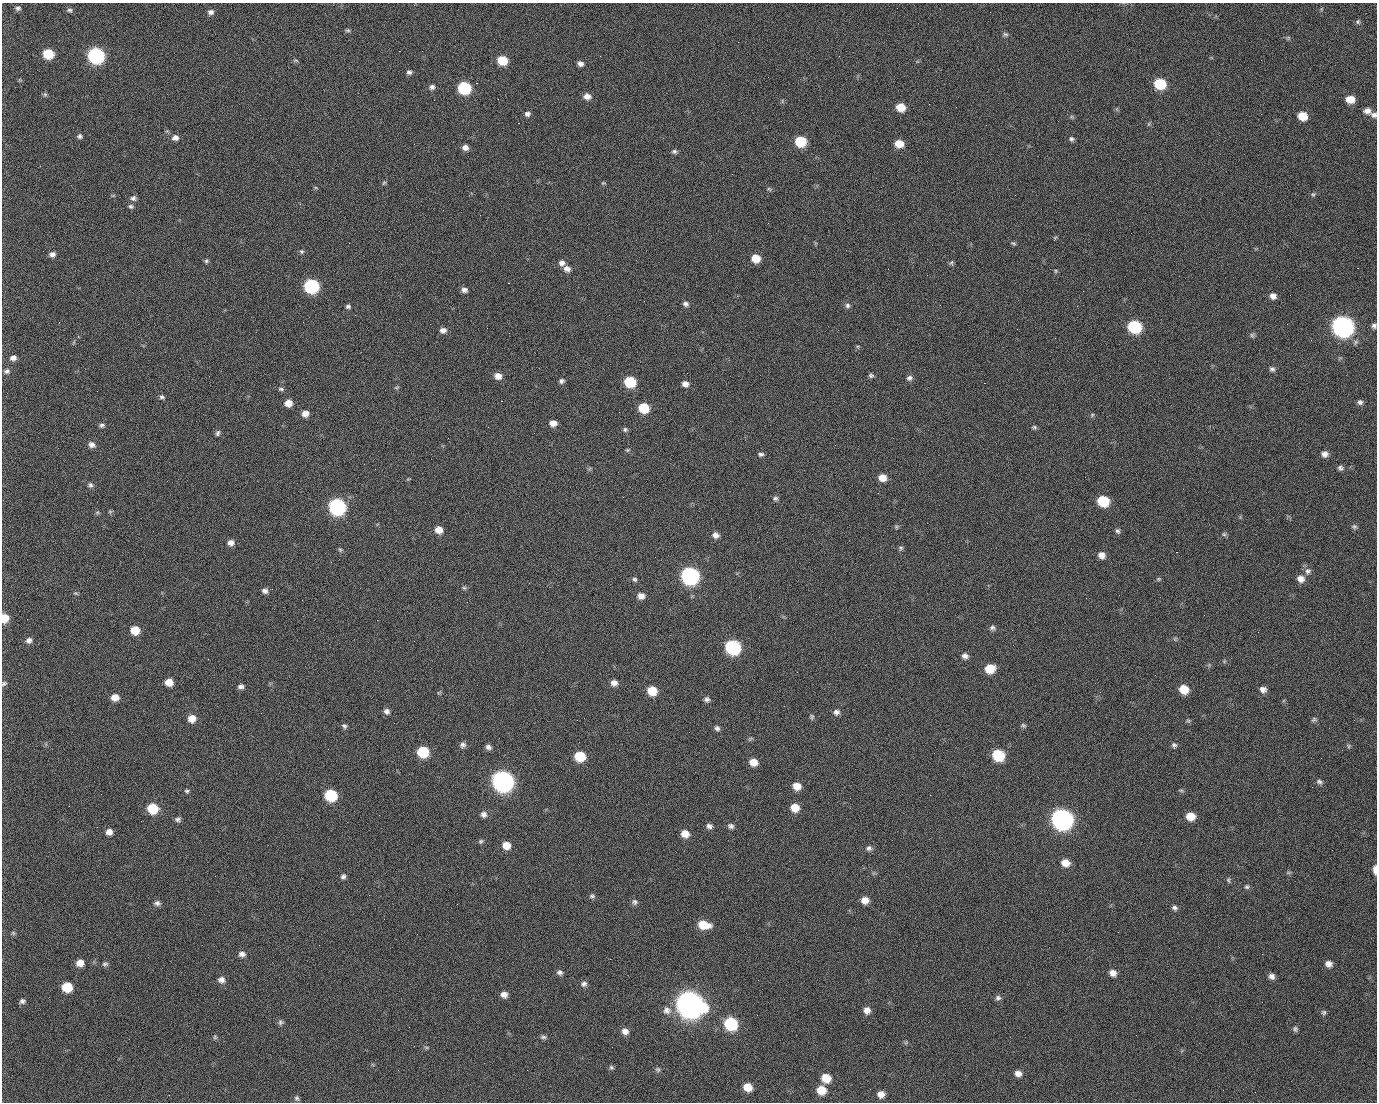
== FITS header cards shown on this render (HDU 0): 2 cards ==
NAXIS1  =                 1375 / length of data axis 1
NAXIS2  =                 1100 / length of data axis 2

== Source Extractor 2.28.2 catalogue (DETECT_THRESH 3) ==
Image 1375 x 1100 px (HDU 0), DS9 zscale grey, 1 PNG px = 1 image px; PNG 1379 x 1104 px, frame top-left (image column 1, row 1100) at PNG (2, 3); no overlay
Background 1460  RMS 29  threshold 86.8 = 3 sigma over >= 5 px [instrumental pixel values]
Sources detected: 251; all 251 listed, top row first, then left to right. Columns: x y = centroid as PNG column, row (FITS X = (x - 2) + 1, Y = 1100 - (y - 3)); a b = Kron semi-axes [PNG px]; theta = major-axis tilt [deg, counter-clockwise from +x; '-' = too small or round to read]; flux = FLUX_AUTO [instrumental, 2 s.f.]
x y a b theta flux
18 8 6 6 - 4.8e+03
70 11 6 3 -46 6.7e+03
211 12 7 6 - 7.8e+03
990 12 3 2 - 1.5e+03
1358 22 7 5 57 3.7e+03
348 30 7 5 -2 3.3e+03
1005 34 8 5 -15 4.2e+03
1288 38 6 4 45 2.6e+03
399 51 2 2 - 2.2e+04
48 54 8 7 - 7.5e+04
96 56 8 8 - 5.1e+05
839 56 2 2 - 8.2e+02
296 60 7 3 -9 2.5e+03
502 60 7 7 - 5.9e+04
580 64 6 5 - 8.4e+03
409 72 6 5 - 5.4e+03
20 80 7 4 -18 2.3e+03
477 83 3 2 - 1.9e+03
1160 84 8 7 - 1.1e+05
432 87 7 6 - 6.6e+03
464 88 8 7 - 1.8e+05
45 94 6 6 - 3.4e+03
587 96 8 7 - 1.4e+04
498 99 2 2 - 1.1e+03
1350 99 8 7 - 2.6e+04
434 100 2 2 - 4.0e+03
900 107 7 6 - 3.6e+04
1367 111 9 7 -18 1.1e+04
527 114 6 6 - 6.3e+03
1374 115 7 6 - 6.4e+03
1302 116 8 7 - 3.6e+04
1072 117 6 4 -18 2.9e+03
518 123 2 2 - 2.4e+04
1149 124 6 4 88 2.9e+03
80 136 6 5 - 5.0e+03
175 138 8 7 - 1.1e+04
1071 139 6 6 - 4.4e+03
800 141 8 7 - 9.2e+04
899 144 7 6 - 3.2e+04
465 147 7 6 - 1.0e+04
674 151 7 6 - 4.9e+03
384 183 6 5 - 2.9e+03
603 183 6 4 10 2.3e+03
316 188 6 3 -19 2.0e+03
769 189 7 4 -44 3.0e+03
1313 194 6 5 - 3.2e+03
1015 195 2 2 - 7.0e+03
133 198 8 7 - 6.8e+03
131 206 7 6 - 4.4e+03
1055 237 6 4 19 2.3e+03
1013 243 8 5 -25 3.4e+03
302 251 6 6 - 3.9e+03
52 254 6 5 - 8.7e+03
756 258 7 7 - 3.2e+04
206 261 6 6 - 3.6e+03
562 263 7 7 - 9.3e+03
951 263 7 5 72 3.5e+03
1358 268 3 2 - 1.5e+03
567 269 8 7 - 1.1e+04
1056 271 5 5 - 2.4e+03
927 275 2 2 - 9.6e+02
508 283 2 2 - 5.7e+04
311 286 8 8 - 3.2e+05
464 290 7 6 - 7.9e+03
1083 291 2 2 - 3.2e+03
1290 295 2 2 - 1.7e+03
1273 296 7 6 - 1.1e+04
686 304 7 6 - 6.3e+03
847 305 7 7 - 5.3e+03
348 307 6 5 - 4.5e+03
355 315 2 2 - 1.1e+03
59 322 2 2 - 1.4e+03
1287 324 2 2 - 1.1e+03
1342 326 10 9 - 1.4e+06
1374 326 6 6 - 5.4e+03
1134 327 9 7 -18 1.8e+05
443 330 7 6 - 9.5e+03
1252 335 7 6 - 4.0e+03
13 358 8 6 9 9.2e+03
1272 369 7 6 - 5.5e+03
7 371 8 6 21 6.3e+03
871 375 6 5 - 4.3e+03
498 376 8 7 - 1.6e+04
909 378 8 7 - 6.9e+03
561 381 6 6 - 5.4e+03
630 382 8 7 - 9.5e+04
984 383 2 2 - 2.0e+04
685 384 8 7 - 1.0e+04
396 387 7 3 9 2.2e+03
281 389 8 5 -1 3.9e+03
97 391 2 2 - 1.3e+03
162 397 7 5 -15 4.2e+03
501 401 3 2 - 5.8e+04
1360 402 7 6 - 5.4e+03
288 403 7 6 - 1.9e+04
644 408 8 7 - 6.8e+04
305 413 7 6 - 1.4e+04
1092 415 6 5 - 2.9e+03
553 423 7 6 - 1.5e+04
102 425 6 5 - 4.6e+03
1034 427 7 5 -19 3.6e+03
625 429 6 6 - 4.1e+03
218 433 7 5 67 4.6e+03
92 445 8 7 - 8.7e+03
628 450 6 5 - 2.8e+03
761 454 6 4 7 4.8e+03
1325 454 7 7 - 9.8e+03
1340 468 7 5 -18 5.3e+03
882 478 8 7 - 2.1e+04
90 485 7 6 - 5.3e+03
623 497 2 2 - 3.2e+03
775 498 7 6 - 4.6e+03
1103 501 8 7 - 9.0e+04
337 507 9 8 - 5.6e+05
110 511 6 4 1 2.6e+03
97 512 6 4 1 2.8e+03
1354 526 7 6 - 4.5e+03
896 527 6 5 - 3.0e+03
439 530 7 7 - 2.0e+04
1117 531 7 5 -55 4.7e+03
1224 534 6 6 - 3.5e+03
715 535 8 7 - 1.0e+04
231 543 7 7 - 1.1e+04
901 548 6 6 - 3.7e+03
340 550 6 5 - 3.1e+03
1176 552 3 2 - 8.5e+03
1102 555 7 7 - 1.3e+04
1308 571 10 8 56 8.2e+03
690 576 9 8 - 6.8e+05
635 579 7 6 - 4.4e+03
1158 579 6 5 - 2.8e+03
1301 579 9 8 - 1.3e+04
464 588 6 5 - 3.3e+03
265 591 7 6 - 7.4e+03
75 593 7 4 -30 2.7e+03
641 596 8 7 - 1.3e+04
4 618 7 6 - 3.8e+04
27 619 2 2 - 3.9e+03
377 620 2 2 - 1.1e+04
992 628 7 7 - 5.4e+03
135 630 7 7 - 4.0e+04
1175 639 6 5 - 3.1e+03
29 640 8 7 - 7.7e+03
414 641 2 2 - 8.7e+02
733 647 9 8 - 3.2e+05
965 656 8 6 -18 7.9e+03
1224 661 5 5 - 2.4e+03
990 669 8 7 - 4.6e+04
169 682 7 6 - 2.0e+04
614 683 8 7 - 1.2e+04
4 684 7 5 30 3.7e+03
241 686 6 6 - 6.7e+03
1184 689 8 7 - 3.8e+04
1263 689 8 7 - 1.0e+04
652 691 8 7 - 4.5e+04
439 692 6 3 19 2.3e+03
115 697 7 6 - 1.9e+04
707 699 7 7 - 5.9e+03
387 711 7 7 - 7.7e+03
836 712 7 7 - 7.6e+03
812 717 7 5 -69 3.6e+03
192 718 8 7 - 2.1e+04
1314 719 7 5 22 3.7e+03
1188 721 6 4 -1 2.8e+03
1023 725 7 6 - 3.8e+03
344 726 7 6 - 4.7e+03
717 728 7 6 - 5.7e+03
463 745 8 7 - 7.0e+03
1174 745 7 6 - 5.0e+03
1348 746 6 5 - 3.1e+03
488 747 6 5 - 6.9e+03
423 752 8 7 - 9.7e+04
934 753 3 2 - 1.5e+03
998 755 8 7 - 1.2e+05
580 756 8 7 - 7.1e+04
753 762 8 7 - 2.1e+04
503 781 10 9 - 1.5e+06
1319 782 8 6 -15 5.2e+03
797 786 8 7 - 2.3e+04
1181 790 7 3 -8 2.6e+03
187 791 6 4 -8 3.3e+03
101 794 2 2 - 2.4e+03
331 795 8 7 - 1.4e+05
930 795 2 2 - 8.0e+03
69 806 2 2 - 9.3e+02
153 808 8 8 - 7.3e+04
795 808 8 7 - 2.9e+04
1053 808 2 2 - 1.6e+04
484 814 8 7 - 8.6e+03
1190 816 8 7 - 3.1e+04
178 819 8 6 0 5.4e+03
1062 819 10 9 - 1.5e+06
709 826 8 6 -14 6.9e+03
731 826 7 6 - 6.3e+03
109 832 7 7 - 1.2e+04
685 834 8 8 - 2.0e+04
481 841 6 5 - 3.6e+03
506 845 8 7 - 2.5e+04
869 848 8 7 - 6.1e+03
1065 863 8 7 - 2.2e+04
1375 870 8 3 89 1.6e+04
1288 872 8 4 8 2.9e+03
343 877 7 6 - 5.6e+03
1228 880 7 5 -79 3.3e+03
1247 887 6 6 - 4.0e+03
592 896 8 6 0 4.4e+03
865 900 7 7 - 1.8e+04
634 902 8 7 - 6.0e+03
157 903 8 6 -12 6.2e+03
457 904 3 2 - 1.5e+03
1174 908 7 6 - 5.6e+03
704 925 11 7 -10 4.3e+04
1118 932 2 2 - 2.7e+03
13 933 6 6 - 3.4e+03
242 954 8 7 - 8.5e+03
610 959 3 2 - 2.7e+03
80 963 8 7 - 1.8e+04
105 964 8 5 10 4.6e+03
1328 964 8 7 - 1.0e+04
560 972 7 6 - 5.9e+03
1113 973 8 7 - 1.3e+04
1271 976 7 6 - 8.3e+03
221 980 8 7 - 9.5e+03
758 980 3 2 - 1.9e+03
584 984 8 7 - 6.8e+03
67 987 8 7 - 5.9e+04
504 994 7 7 - 1.2e+04
998 998 8 7 - 5.9e+03
22 1001 6 5 - 5.4e+03
689 1004 12 10 -24 3.3e+06
667 1010 11 11 - 1.4e+04
867 1010 8 7 - 1.3e+04
1324 1012 7 6 - 3.9e+03
757 1015 2 2 - 1.1e+03
280 1022 8 7 - 4.8e+03
731 1024 9 8 - 1.9e+05
1295 1029 7 6 - 4.4e+03
625 1031 8 7 - 1.2e+04
215 1037 7 5 -79 3.0e+03
543 1037 8 5 6 4.6e+03
906 1042 6 4 19 2.8e+03
426 1047 6 4 -18 2.6e+03
611 1067 7 6 - 3.9e+03
658 1069 7 7 - 4.3e+03
1018 1073 8 7 - 1.1e+04
826 1078 8 8 - 3.6e+04
748 1087 8 7 - 3.0e+04
821 1090 8 8 - 3.5e+04
881 1094 7 7 - 1.4e+04
169 1095 2 2 - 5.4e+03
297 1098 7 6 - 4.4e+03
At the frame edge (FLAGS 8, measured only in part): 5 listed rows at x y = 1374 115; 1374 326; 4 618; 4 684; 1375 870